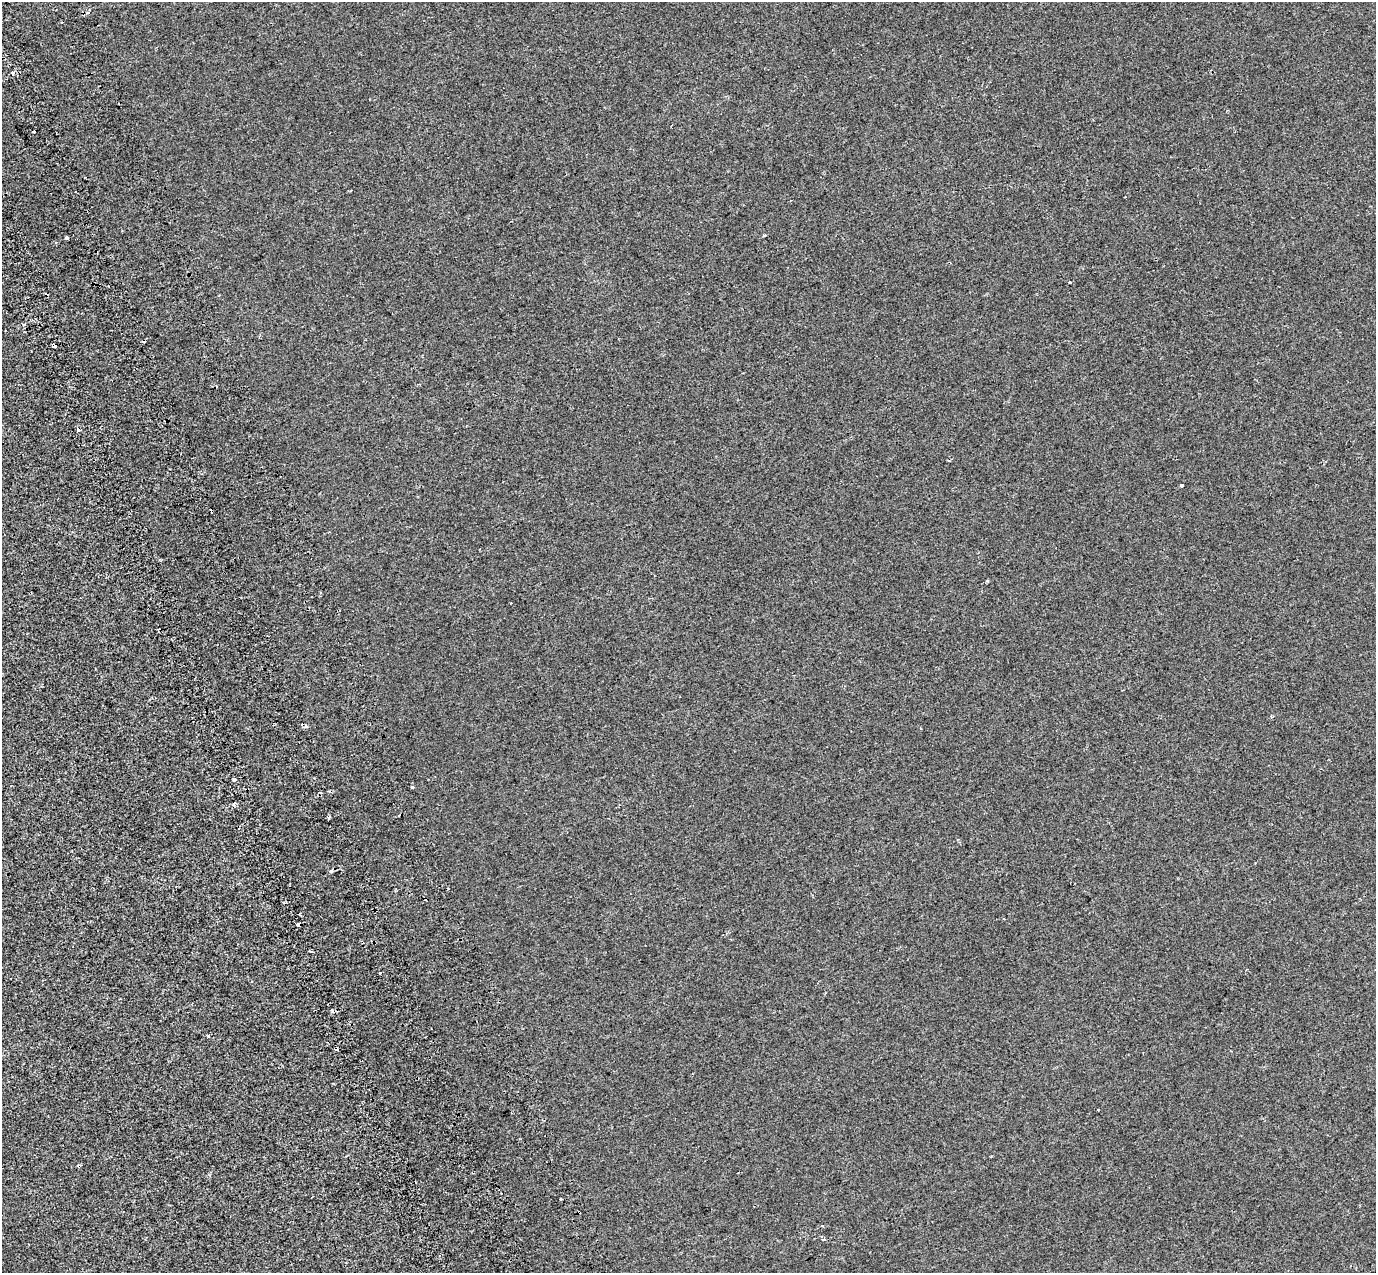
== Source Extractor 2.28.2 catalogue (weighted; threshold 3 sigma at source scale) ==
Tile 11 of 4 x 4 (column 3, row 3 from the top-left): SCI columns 2845-4218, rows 1515-2785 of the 5685 x 5518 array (HDU 1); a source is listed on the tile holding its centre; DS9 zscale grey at full resolution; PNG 1378 x 1275 px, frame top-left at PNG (2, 2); no overlay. Shown black and unused: <1% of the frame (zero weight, under 2 of 3 exposures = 7% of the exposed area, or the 3 px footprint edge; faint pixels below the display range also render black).
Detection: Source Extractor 2.28.2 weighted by HDU 2 'WHT'; one run over the whole footprint, this tile lists its part. Background -6.06e-04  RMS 0.0045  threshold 0.0203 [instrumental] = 3 sigma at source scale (4.5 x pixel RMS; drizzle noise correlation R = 1.50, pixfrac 1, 0.0396/0.0396 arcsec/px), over >= 5 px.
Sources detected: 29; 11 cosmic-ray / hot-pixel residue — not listed; the other 18 listed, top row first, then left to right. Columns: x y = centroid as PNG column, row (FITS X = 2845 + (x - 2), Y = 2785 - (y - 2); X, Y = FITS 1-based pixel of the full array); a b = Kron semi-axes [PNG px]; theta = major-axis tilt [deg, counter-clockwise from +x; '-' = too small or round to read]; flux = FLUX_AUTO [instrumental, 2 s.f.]
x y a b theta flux
88 13 3 3 - 2.4
12 73 3 3 - 2.5
764 235 3 3 - 0.76
67 238 3 3 - 3.7
1070 282 3 3 - 1.6
54 345 3 3 - 36
78 430 4 3 - 8.9
1181 485 3 3 - 1.7
988 581 4 3 - 0.45
234 779 5 3 - 0.58
412 787 3 3 - 1.2
329 818 6 3 56 0.49
331 871 3 3 - 1.7
298 924 4 3 - 5.4
362 942 5 4 - 0.91
311 951 4 3 - 0.46
560 1199 3 2 - 0.67
823 1239 3 2 - 1.2
Overlapping masked pixels (flux is a lower limit): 4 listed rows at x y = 54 345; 78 430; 298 924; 362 942